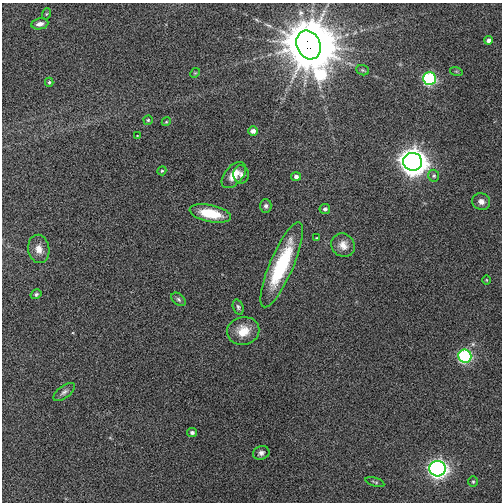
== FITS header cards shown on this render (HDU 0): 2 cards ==
NAXIS1  =                  500
NAXIS2  =                  500

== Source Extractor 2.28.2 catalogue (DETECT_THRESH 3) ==
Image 500 x 500 px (HDU 0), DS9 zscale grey, 1 PNG px = 1 image px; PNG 504 x 504 px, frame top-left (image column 1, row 500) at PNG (2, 3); each listed source drawn as its Kron ellipse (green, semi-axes under 4 px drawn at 4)
Background 0.00383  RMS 0.0099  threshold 0.0296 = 3 sigma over >= 5 px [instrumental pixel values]
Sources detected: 39; all 39 listed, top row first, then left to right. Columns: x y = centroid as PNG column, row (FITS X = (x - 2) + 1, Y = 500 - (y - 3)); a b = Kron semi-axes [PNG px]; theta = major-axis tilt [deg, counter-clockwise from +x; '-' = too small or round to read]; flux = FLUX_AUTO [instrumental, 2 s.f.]
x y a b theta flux
46 14 5 3 - 0.66
40 24 8 5 9 3.5
489 40 4 4 - 3.1
309 45 15 12 -65 5900
363 70 6 5 - 1.1
456 71 6 4 -18 0.82
195 73 5 4 - 0.71
429 79 6 6 - 79
49 82 4 4 - 0.87
148 120 5 5 - 0.83
166 122 5 3 - 0.66
253 131 5 4 - 3.5
137 136 4 3 - 0.51
413 162 9 9 - 790
162 171 4 4 - 0.79
241 174 9 7 -87 2.8
234 175 15 9 49 9.6
434 176 6 5 - 1.2
296 177 5 4 - 2.4
481 202 9 8 - 3.9
266 206 7 6 - 1.8
325 209 5 5 - 2.1
210 213 21 8 -12 21
316 238 3 2 - 0.52
343 245 12 11 - 6.3
39 249 14 10 -81 6.1
282 265 46 11 67 53
486 280 4 3 - 0.51
36 294 6 4 33 1.2
179 299 8 5 -41 1.6
238 307 8 5 -70 1.5
243 331 16 14 12 12
465 356 7 6 - 76
64 392 12 6 37 2.5
192 432 5 4 - 1.9
261 453 8 6 20 2.3
438 469 8 8 - 240
375 482 10 2 -17 0.78
473 482 5 5 - 0.96